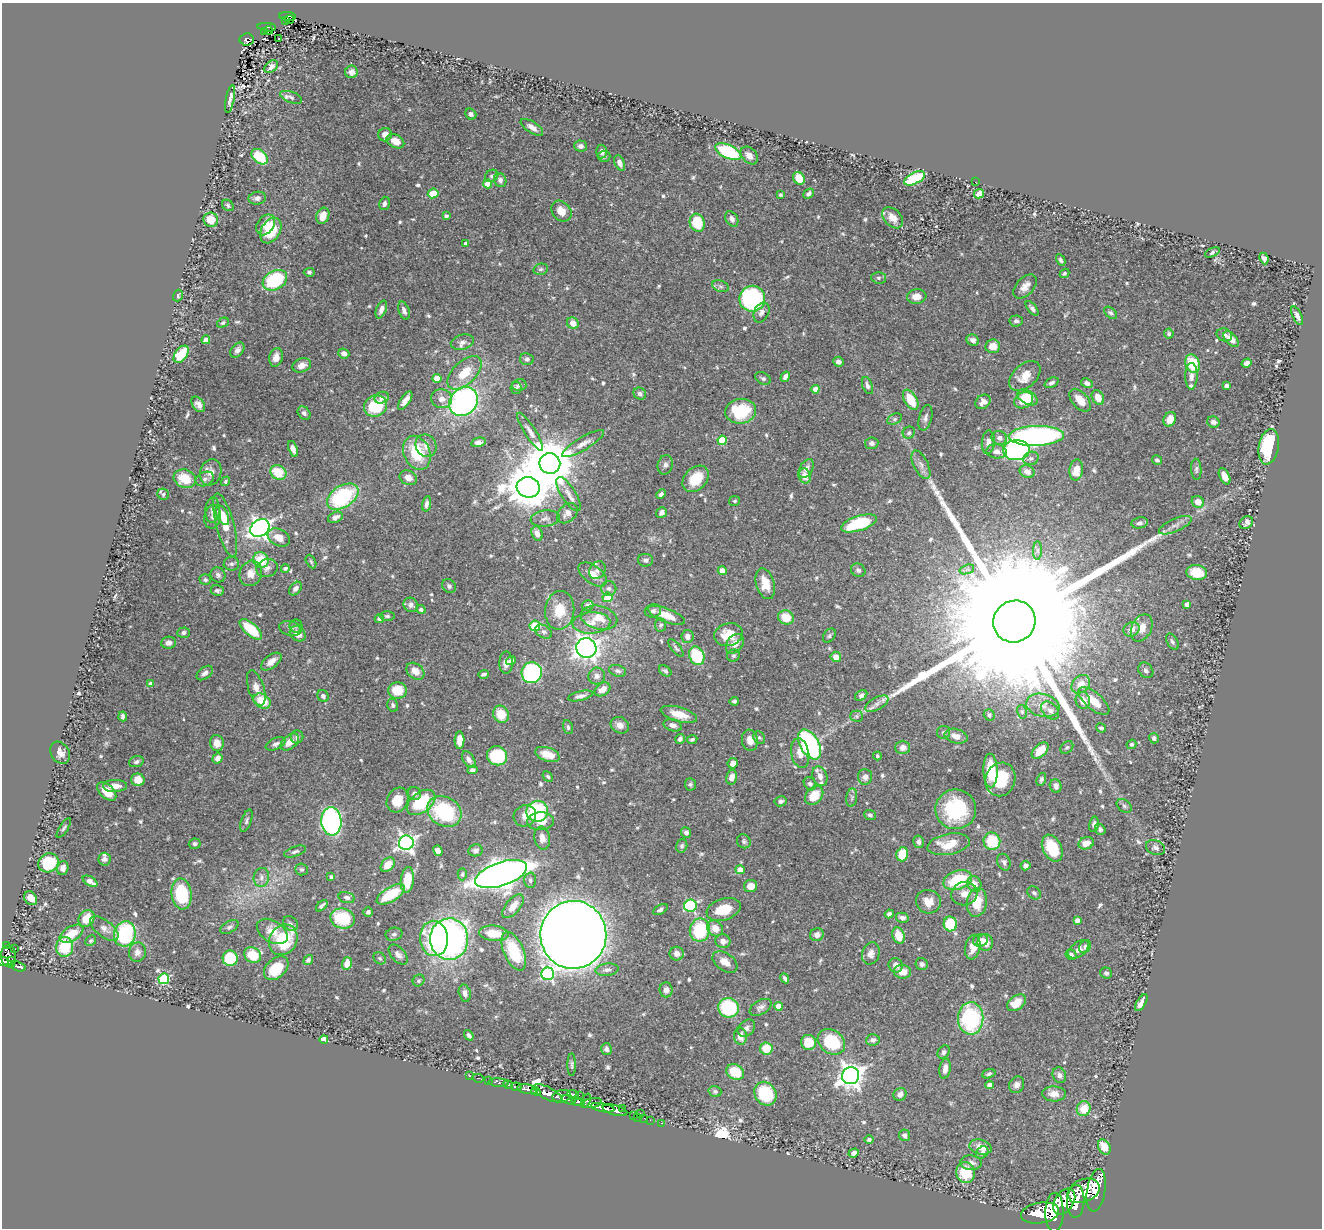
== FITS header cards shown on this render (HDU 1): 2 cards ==
NAXIS1  =                 1320
NAXIS2  =                 1226

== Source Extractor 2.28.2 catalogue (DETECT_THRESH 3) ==
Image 1320 x 1226 px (HDU 1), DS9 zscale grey, 1 PNG px = 1 image px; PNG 1324 x 1230 px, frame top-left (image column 1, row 1226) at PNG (2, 3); each listed source drawn as its Kron ellipse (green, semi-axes under 4 px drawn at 4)
Background 0.625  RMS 0.018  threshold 0.0532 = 3 sigma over >= 5 px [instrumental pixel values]
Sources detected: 683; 1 with non-positive FLUX_AUTO (blend fragments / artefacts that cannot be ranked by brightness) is neither listed nor drawn; of the other 682, the 500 brightest by FLUX_AUTO listed and drawn (182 fainter detections omitted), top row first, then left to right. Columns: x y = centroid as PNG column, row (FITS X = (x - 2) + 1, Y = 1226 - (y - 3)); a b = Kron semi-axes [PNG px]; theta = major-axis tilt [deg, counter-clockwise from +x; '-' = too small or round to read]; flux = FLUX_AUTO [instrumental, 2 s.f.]
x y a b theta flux
287 16 8 3 -2 60
289 19 4 3 - 19
285 21 3 3 - 14
267 27 9 3 -5 74
268 30 4 3 - 21
264 32 3 2 - 9.5
278 38 2 2 - 2.4
247 39 7 6 - 140
271 67 8 5 44 5.4
351 72 6 6 - 4.8
291 97 11 5 -21 3.5
230 99 14 4 79 6.1
471 114 6 5 - 3.7
532 127 13 5 -33 7.9
385 135 7 6 - 8.9
395 141 9 6 -27 13
580 146 6 5 - 4.8
602 151 7 5 86 4.4
728 152 14 6 -25 100
749 155 10 7 -47 11
604 156 6 5 - 2.8
260 157 9 6 -44 49
620 163 8 5 -66 5.9
492 176 7 5 33 2.8
799 178 7 5 -55 25
915 178 11 5 27 93
500 180 7 6 - 4.8
975 182 2 2 - 12
488 184 4 4 - 17
433 193 5 4 - 25
809 194 6 4 41 3.4
979 194 5 4 - 10
780 195 3 3 - 2.5
257 198 9 6 11 4.8
385 203 7 5 73 4.3
228 205 6 5 - 2.5
561 211 11 9 -49 13
323 216 8 6 68 15
446 216 4 3 - 3
893 218 12 8 -47 13
732 219 8 6 -58 5.4
211 220 7 7 - 20
697 223 9 7 -71 45
266 225 11 8 54 13
271 230 14 9 60 42
466 243 4 3 - 4.4
1212 252 8 3 24 2.8
1264 258 6 4 -66 3.7
1061 260 6 4 -62 3.1
541 269 7 5 14 2.5
309 272 5 4 - 2.6
1064 273 5 4 - 2.3
878 278 7 5 -3 2.5
275 280 13 9 30 100
720 286 9 5 -18 3.8
1025 287 14 8 46 9.6
178 295 6 4 72 2.6
917 297 10 7 6 12
752 299 13 13 - 160
1032 308 9 4 -51 3.7
381 309 9 5 69 6.7
404 311 9 5 -71 5.1
761 312 10 7 64 6.1
1111 313 7 5 -42 2.8
1297 316 10 4 -65 5.6
1016 321 7 5 6 3.7
223 323 6 4 29 2.3
573 323 6 5 - 12
1169 334 5 5 - 2.3
1224 335 8 6 -23 3.9
1231 339 9 5 -47 11
206 340 4 4 - 8.8
973 340 6 5 - 6.1
462 342 12 7 15 6.5
993 346 7 7 - 14
237 350 8 6 49 5.2
344 353 5 5 - 7.4
181 354 10 6 52 42
276 357 9 6 77 9
527 359 7 6 - 4
838 362 5 5 - 4.3
1247 363 5 4 - 5.5
1192 364 9 7 -70 43
302 365 9 7 19 9
465 373 21 11 44 30
1025 376 18 11 43 20
1191 376 13 6 89 6.5
785 377 5 4 - 5.8
437 378 4 4 - 16
763 378 8 5 -28 3
1051 383 7 5 25 3.8
1087 383 6 4 -29 4.7
519 385 7 6 - 3.8
867 386 9 5 -71 4.6
1226 386 4 4 - 3.6
516 388 6 5 - 2.4
815 389 4 4 - 7.8
640 394 6 5 - 4.2
1027 397 11 6 -29 23
1098 397 8 5 -61 14
382 398 7 5 23 4.9
442 399 10 9 - 9.3
911 400 11 6 -60 30
1023 400 10 7 32 27
1080 400 13 8 -49 15
405 401 10 4 55 7.9
463 402 16 13 45 360
983 402 8 6 39 6.9
198 404 9 6 -55 5.9
375 406 12 10 30 53
741 411 15 12 7 65
304 413 7 5 -47 3.7
925 418 13 6 75 4.9
895 419 7 5 27 2.6
1170 419 7 6 - 12
1213 422 6 5 - 4.4
530 432 22 5 -57 7.9
909 433 6 5 - 2.9
1036 436 27 10 2 370
999 438 8 7 - 6.3
722 440 4 4 - 42
478 442 7 4 13 5.3
988 442 12 6 86 9.3
872 443 7 6 - 4.2
583 444 24 6 30 10
426 446 11 10 - 8.3
1269 447 18 10 80 96
293 449 8 4 -70 6.3
1016 450 13 10 3 330
997 451 10 7 -5 7.1
417 453 18 13 -66 47
1031 458 8 6 20 3.9
1157 460 5 4 - 2.8
550 463 10 10 - 7300
665 465 10 7 76 5
921 465 15 7 -64 7.3
806 468 10 6 59 6.4
1196 469 10 5 -87 3.1
1076 470 10 7 81 16
211 472 13 10 73 9.6
1027 472 8 6 -26 8.3
278 473 8 7 - 31
805 476 8 6 -73 12
1225 476 9 5 -64 13
408 478 9 7 -27 8.6
185 479 11 9 -21 23
205 479 9 7 23 4.8
696 479 15 11 47 31
226 481 5 4 - 2.2
528 487 11 10 - 3700
163 494 6 5 - 2.4
569 494 19 7 -58 9.5
661 494 5 4 - 3.7
343 497 17 10 33 120
735 501 5 5 - 2.3
1198 502 6 5 - 12
427 504 8 4 79 4.2
212 510 13 7 86 6
567 513 12 8 43 8.8
661 513 6 5 - 4.3
222 515 10 5 -65 7.8
212 517 12 8 80 5.3
335 517 8 5 25 5.7
545 519 15 8 8 6.7
859 523 19 7 17 90
1140 523 8 5 11 3.9
1246 523 7 5 38 5
225 525 33 9 -75 30
1175 525 18 6 24 7.6
260 528 10 8 35 570
537 533 7 5 -69 7.7
279 537 12 8 -28 13
1037 550 9 4 89 3.8
261 560 8 7 - 38
645 560 8 6 -9 4.3
311 562 7 4 -64 2.5
231 564 8 6 4 3.6
267 568 11 9 16 5
285 568 4 3 - 2.9
967 569 7 4 19 3.2
597 570 9 7 54 4.8
858 570 7 6 - 4
722 571 4 4 - 15
251 573 13 11 67 13
1197 573 10 7 -10 30
593 574 16 9 -36 14
218 575 8 7 - 4.1
205 580 6 5 - 2.6
765 584 16 9 -74 20
449 586 7 6 - 3.5
609 588 7 7 - 4
295 589 7 5 49 5.3
217 591 7 5 -15 3.2
607 597 5 4 - 52
1187 604 4 4 - 7.4
411 605 8 6 -37 5.2
587 605 6 5 - 4
421 609 4 4 - 3.4
560 610 19 14 85 31
653 611 8 6 11 4.4
666 615 20 7 -21 21
387 616 7 4 -1 2.6
786 617 8 7 - 25
599 618 18 11 -13 20
379 619 4 4 - 3.9
1014 622 21 20 - 160000
591 623 19 10 4 16
661 625 6 5 - 3
296 626 6 6 - 2.6
535 626 5 5 - 72
290 628 11 7 -12 5.4
1142 628 14 10 64 14
251 629 14 6 -41 47
1131 629 8 7 - 10
544 632 9 6 -30 4
184 633 6 5 - 3.3
298 634 9 6 -40 12
728 635 14 11 14 27
687 636 6 6 - 7.6
829 636 8 5 53 2.8
1172 642 9 5 -59 3.1
169 643 7 6 - 5.6
735 644 11 8 53 12
586 648 10 10 - 680
676 648 11 4 -52 2.8
697 656 10 7 -67 54
733 656 6 6 - 2.4
836 657 5 5 - 9.2
511 661 5 4 - 3.7
271 662 12 6 37 11
506 663 11 6 90 7.7
1146 670 8 6 -46 3.5
415 671 10 7 -39 12
617 671 9 5 -17 3.5
665 671 7 5 -36 3
205 673 9 5 38 4.6
532 673 10 10 - 170
484 674 5 3 - 2.6
597 676 8 8 - 5.2
151 684 4 4 - 8.9
1081 684 10 8 43 13
256 688 18 8 -72 10
602 689 9 6 32 9.6
397 690 9 8 - 28
861 695 6 4 37 3.3
323 696 6 5 - 3.8
580 696 13 4 14 5.8
1083 700 8 7 - 11
262 701 9 7 -33 29
734 701 4 3 - 2.4
1094 701 19 8 -40 21
877 704 13 6 29 6.8
393 705 6 5 - 3.2
1043 705 17 11 -15 14
1050 710 10 7 -44 6
1022 712 7 5 -76 2.2
501 714 9 7 -60 23
679 714 19 7 -16 20
989 715 6 5 - 3.6
123 716 5 4 - 3.4
857 716 6 5 - 2.5
620 725 9 8 - 8.3
673 725 9 6 -16 5.5
568 727 7 4 -76 2.5
1101 728 5 4 - 3
943 732 6 6 - 2.8
956 736 11 7 -15 11
297 737 6 6 - 3.8
759 738 6 5 - 2.6
1154 738 5 5 - 3.5
680 739 5 4 - 3.8
692 739 5 4 - 2.6
460 740 9 5 88 12
750 740 10 8 -83 11
290 742 11 6 40 15
217 743 8 7 - 11
276 744 10 5 25 4.7
809 744 16 9 -61 210
1131 744 5 4 - 2.6
903 747 7 7 - 9.3
1067 747 7 5 43 2.3
1040 751 10 6 43 24
60 753 11 9 -59 9.9
800 753 15 9 -79 13
547 754 12 7 -19 15
497 756 10 9 - 85
877 756 4 4 - 2.4
218 758 5 4 - 7.4
469 760 9 5 -57 5.2
136 762 7 5 20 3.8
733 763 5 5 - 7.6
472 770 5 4 - 3.8
990 771 17 7 -88 44
820 776 10 7 -69 7.9
548 777 5 4 - 2.2
731 777 7 5 78 8
865 777 8 7 - 6.3
1000 779 17 15 70 54
1041 779 7 4 70 3.1
138 780 7 6 - 14
690 784 6 5 - 2.4
810 784 7 5 -53 3.3
115 786 12 6 1 12
1056 786 7 5 -68 7.2
107 792 11 7 -43 21
414 793 7 6 - 4.1
814 795 10 8 47 23
852 798 9 5 82 2.8
397 800 13 10 63 23
781 801 6 5 - 3.8
421 802 16 10 38 61
1124 806 8 6 -35 2.9
956 809 20 20 - 83
444 811 18 14 -31 99
537 811 11 10 - 98
870 815 6 5 - 2.9
525 816 11 10 - 9.8
246 821 11 5 71 3.6
331 821 14 10 -85 270
541 821 13 9 5 15
1094 824 7 4 78 3.7
64 828 11 4 57 2.8
1100 829 6 5 - 3.2
686 832 5 5 - 4
542 838 11 7 -81 7.9
744 841 7 6 - 2.8
992 841 9 8 - 44
918 842 6 5 - 4.4
406 843 7 7 - 470
1086 843 8 6 20 11
195 844 6 5 - 2.6
949 844 21 10 10 25
682 846 7 5 74 2.8
1052 848 14 9 -65 42
1155 848 10 7 -22 4.6
475 850 7 6 - 3.9
438 851 5 4 - 9.6
295 852 11 5 19 3.3
902 854 7 5 74 32
104 859 6 6 - 4.5
1004 862 9 6 -66 3.8
48 863 10 9 - 48
388 865 8 6 48 15
1026 866 5 4 - 5.5
63 868 7 5 73 6.5
302 869 6 6 - 2.3
740 870 5 4 - 12
462 874 6 4 89 2.3
501 874 27 12 18 1800
261 877 9 7 80 5.8
331 877 4 3 - 3.3
407 880 13 6 84 31
530 880 7 6 - 3.7
958 880 15 9 19 63
90 881 8 4 -30 7.1
974 884 8 7 - 12
751 886 6 6 - 13
1034 893 7 6 - 3.9
182 894 15 10 -84 78
391 894 16 7 31 47
964 894 13 11 17 12
347 897 8 5 -14 4.2
31 898 7 6 - 12
928 902 12 11 - 15
977 902 14 10 80 28
322 906 7 3 44 3.1
513 906 14 7 50 12
690 906 6 6 - 140
660 909 8 4 29 3.5
724 909 17 10 17 32
368 912 4 4 - 2.9
889 914 4 4 - 5.1
86 918 9 7 47 23
902 918 6 5 - 6.3
343 919 12 9 -15 56
1077 920 4 4 - 7.2
290 924 8 6 -41 3.4
950 924 7 6 - 51
229 927 10 5 30 3.4
104 928 17 8 -38 8.3
715 928 8 7 - 14
700 930 11 10 - 73
272 931 17 10 -32 14
494 933 15 7 -5 26
71 934 13 7 31 25
125 934 13 10 73 120
394 934 8 6 11 3.4
573 935 34 33 - 3000
817 935 7 6 - 5.8
898 936 8 6 -72 22
434 938 18 14 -86 75
449 939 20 19 - 500
91 940 6 5 - 2.2
283 940 16 13 56 67
980 940 7 6 - 8.1
723 941 7 7 - 6.3
985 942 8 8 - 11
6 945 3 3 - 20
65 947 10 8 85 49
973 947 12 7 78 14
1085 947 7 5 54 3.9
15 949 2 2 - 7.1
1078 949 12 7 39 7.1
514 951 20 10 -66 56
137 952 10 8 80 6.3
871 953 11 8 73 6.9
677 954 7 7 - 6.5
253 955 9 7 -32 29
398 955 12 7 -48 6.4
1071 955 5 5 - 3.6
9 956 11 7 -80 530
230 958 8 7 - 50
380 958 7 5 -42 2.3
12 960 4 3 - 56
308 960 5 4 - 3.5
3 961 5 4 - 300
725 962 14 8 -35 12
347 963 6 5 - 12
12 964 4 3 - 83
922 964 6 6 - 3.4
896 965 7 7 - 7.7
18 966 7 4 -16 140
276 968 14 9 43 39
607 970 11 6 7 5.4
902 972 9 7 -9 15
1106 973 6 5 - 3.3
548 974 6 6 - 180
785 978 5 3 - 3.1
164 979 5 5 - 120
419 980 6 5 - 2.3
666 990 7 6 - 6.5
465 993 8 6 -77 5.5
1017 1003 10 7 36 18
1141 1003 9 4 59 8.9
778 1006 4 4 - 16
761 1007 12 7 30 5.1
728 1008 10 10 - 76
971 1018 16 12 -88 130
746 1028 10 7 43 4.6
469 1035 6 4 -55 3.6
740 1036 8 6 -86 11
324 1039 4 4 - 34
873 1040 7 5 4 4.9
808 1042 7 7 - 29
831 1042 15 11 -36 64
766 1048 6 6 - 27
606 1049 6 5 - 4.7
944 1052 7 5 50 3.5
572 1065 11 4 89 2.4
945 1069 10 5 81 8.5
735 1072 9 7 -30 37
989 1074 7 4 18 2.4
1059 1075 8 6 -66 4.7
469 1076 2 2 - 5.9
850 1076 9 8 - 1100
478 1078 5 3 - 14
489 1080 2 2 - 6.4
499 1083 10 3 -5 59
508 1085 5 3 - 120
990 1085 4 4 - 7
1017 1085 8 7 - 5.4
516 1087 5 3 - 140
527 1089 10 4 -12 730
536 1091 5 3 - 270
715 1091 6 5 - 3.2
548 1093 15 6 -27 1600
573 1094 6 4 -6 84
765 1094 12 10 -57 64
900 1094 7 6 - 6.4
1054 1094 12 7 -2 8.8
579 1095 2 2 - 11
562 1096 9 6 10 550
569 1100 7 3 -17 190
586 1101 8 4 67 250
578 1102 6 4 -13 260
592 1103 10 5 11 380
603 1108 12 4 -10 830
623 1109 3 2 - 12
1084 1109 7 6 - 24
615 1110 13 5 -16 1100
640 1114 3 2 - 17
634 1116 3 2 - 16
638 1117 2 2 - 10
644 1118 2 2 - 5.3
650 1120 2 2 - 8
662 1123 3 2 - 19
905 1135 6 5 - 4.2
869 1140 4 4 - 3.6
980 1147 11 7 -16 16
1104 1147 8 5 -61 20
854 1153 5 4 - 6.2
982 1153 7 5 46 3.7
971 1163 11 7 -1 6.6
966 1172 10 9 - 39
1096 1190 21 9 81 2300
1084 1191 17 11 23 2500
1076 1201 16 9 88 2400
1064 1202 14 9 56 2000
1054 1212 19 9 89 3200
1040 1213 19 10 10 3500
At the frame edge (FLAGS 8, measured only in part): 1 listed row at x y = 3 961
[182 fainter detections neither listed nor drawn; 1 non-positive-flux detection neither listed nor drawn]